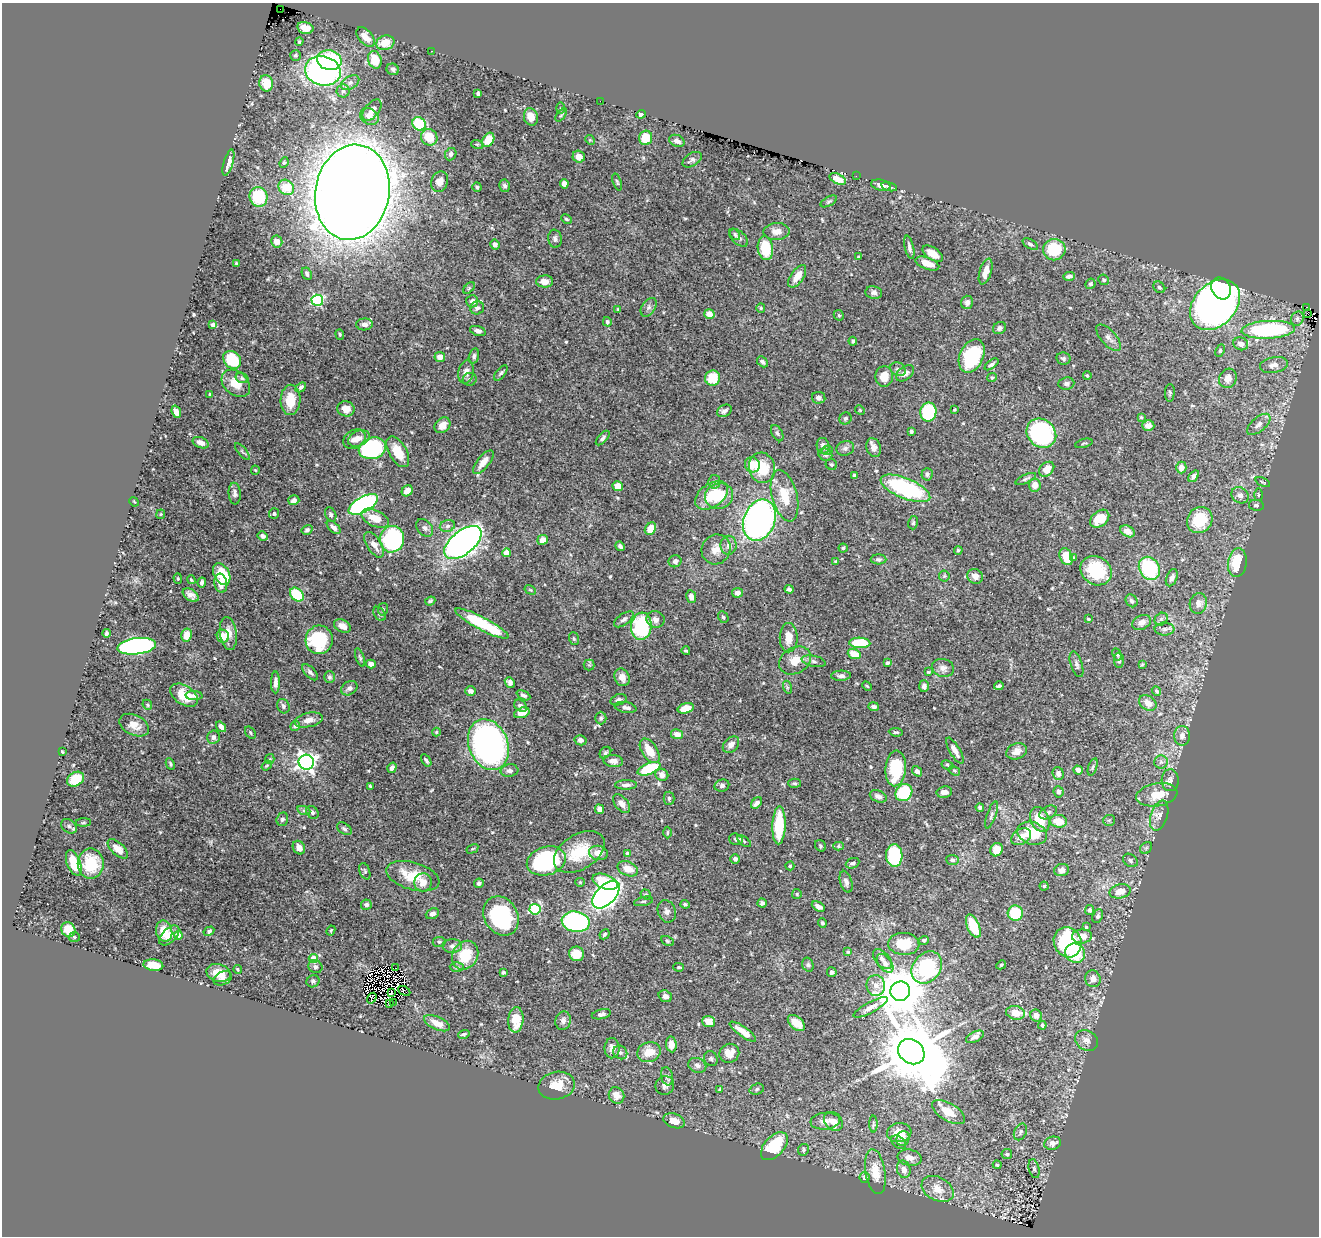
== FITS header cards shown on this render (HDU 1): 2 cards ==
NAXIS1  =                 1317
NAXIS2  =                 1234

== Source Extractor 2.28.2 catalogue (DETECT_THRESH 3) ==
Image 1317 x 1234 px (HDU 1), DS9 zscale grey, 1 PNG px = 1 image px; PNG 1321 x 1238 px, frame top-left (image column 1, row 1234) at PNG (2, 3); each listed source drawn as its Kron ellipse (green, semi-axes under 4 px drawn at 4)
Background 0.715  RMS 0.023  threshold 0.068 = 3 sigma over >= 5 px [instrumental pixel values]
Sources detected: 546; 2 with non-positive FLUX_AUTO (blend fragments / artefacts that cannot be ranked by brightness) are neither listed nor drawn; of the other 544, the 500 brightest by FLUX_AUTO listed and drawn (44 fainter detections omitted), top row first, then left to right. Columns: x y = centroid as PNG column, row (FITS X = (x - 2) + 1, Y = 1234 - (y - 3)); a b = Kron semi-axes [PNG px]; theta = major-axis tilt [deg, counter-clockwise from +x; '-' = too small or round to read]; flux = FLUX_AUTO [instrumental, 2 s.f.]
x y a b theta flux
280 9 2 2 - 5200
305 28 8 5 -13 14
366 37 11 6 -49 15
299 42 4 3 - 2.3
385 43 9 7 18 23
431 51 3 2 - 2.5
295 55 5 5 - 2.8
329 60 12 10 -13 87
375 60 9 6 -72 36
393 69 6 5 - 3.4
323 71 18 14 -16 460
266 83 8 7 - 34
350 83 10 6 30 6.2
343 91 6 6 - 4.3
478 94 4 3 - 2.6
600 101 2 2 - 13
561 108 6 4 89 1.8
372 110 12 7 52 12
641 114 5 4 - 4.7
561 115 7 3 52 1.8
369 117 10 8 -33 11
531 117 9 7 -74 19
419 124 7 6 - 59
429 137 8 7 - 26
646 138 7 6 - 33
488 140 7 5 58 24
590 140 5 4 - 1.8
677 141 8 5 -25 6.7
477 144 6 3 -18 1.8
451 154 6 5 - 5.1
579 157 6 6 - 9.9
692 160 11 6 32 5.2
228 163 13 4 74 12
284 163 5 4 - 2.1
856 176 2 2 - 37
838 179 9 5 -25 12
440 182 10 8 68 11
617 182 9 3 -71 2.2
564 184 5 4 - 6.9
881 185 10 5 -13 7.6
505 186 6 5 - 4.3
286 187 8 7 - 39
477 187 5 4 - 3.1
889 187 8 3 -14 3.7
352 192 48 37 80 5400
258 197 10 9 - 70
829 201 9 4 29 2.8
566 219 5 3 - 1.9
777 231 13 8 3 12
735 234 6 4 -53 2.7
739 238 11 6 -41 4.9
555 239 9 7 -82 5.1
277 242 6 5 - 11
1030 244 8 4 -32 3.9
495 245 5 4 - 6.7
909 247 12 4 -77 5.6
765 248 12 7 -82 57
1054 250 11 10 - 64
933 254 11 6 -33 19
859 257 4 3 - 2
236 263 3 2 - 1.6
927 264 12 5 -21 19
986 271 13 6 73 15
307 274 6 4 -63 3.9
797 276 13 6 56 17
1069 276 6 3 4 4.1
1104 280 5 5 - 2.7
545 281 8 6 0 9.7
1090 284 5 5 - 2.4
1159 287 6 5 - 3.7
469 288 7 4 45 2.5
1221 288 11 9 -60 130
874 292 8 6 -9 5.3
317 300 6 5 - 190
472 301 6 6 - 7
967 302 6 6 - 6.5
1215 305 29 21 46 950
649 307 10 6 56 4.8
477 308 7 6 - 4.5
761 308 5 4 - 1.8
1307 308 3 2 - 5.7
618 309 4 4 - 1.7
709 314 5 4 - 14
1308 314 2 2 - 9
839 315 5 4 - 1.9
1297 319 7 6 - 3.8
607 322 5 4 - 3.3
364 324 8 6 1 7.2
213 325 4 3 - 3.3
999 328 7 6 - 4.4
1268 330 26 9 3 140
478 331 8 4 -17 5.2
340 334 5 4 - 1.7
1108 338 16 7 -48 8.7
853 341 4 4 - 3.2
1241 344 7 6 - 10
1220 350 6 4 64 2.2
474 356 8 5 75 3.4
972 356 18 11 65 110
440 357 5 5 - 9.9
1063 358 7 6 - 3.2
232 360 10 8 -46 64
762 362 6 4 -47 4
992 364 8 4 37 3.4
1274 365 14 8 11 12
898 369 8 6 -32 4.5
466 372 11 7 78 8.9
501 373 9 4 51 3.1
905 373 10 6 38 9.6
884 376 10 9 - 19
1087 376 4 3 - 1.9
992 377 5 4 - 2.6
242 378 7 5 -17 3.4
713 378 7 7 - 35
1228 378 10 8 63 11
470 379 7 6 - 3.5
236 383 16 11 -39 23
1066 383 8 6 6 4.9
301 387 6 4 44 3.2
1170 393 9 5 87 2.7
210 394 3 3 - 2
819 398 7 5 -10 4.9
290 400 15 10 88 30
346 409 8 7 - 9.3
860 410 5 4 - 1.9
954 410 3 3 - 2
724 411 8 5 29 5.3
176 412 6 4 -70 9.8
928 412 9 8 - 88
1141 417 4 4 - 1.6
845 418 6 5 - 3.1
1259 424 14 7 41 8
442 425 9 7 42 12
1148 426 6 5 - 10
911 432 3 3 - 2.6
777 433 9 5 -60 3.4
1041 433 16 13 -42 200
359 438 11 7 26 8.6
603 438 9 4 47 3.9
354 439 12 9 30 10
201 443 8 5 -21 9.4
1084 443 9 2 14 1.7
823 446 8 6 -79 6.6
372 448 14 10 17 200
845 448 9 7 16 5.2
874 448 10 7 -72 8.2
827 450 5 4 - 2.4
242 452 10 3 -50 2.2
398 452 17 8 -60 28
825 455 7 6 - 3.4
483 462 14 6 51 16
831 464 6 5 - 2.5
752 465 8 7 - 28
1181 467 6 5 - 8.7
762 468 15 13 -75 49
1047 469 8 6 41 16
255 470 4 4 - 1.6
927 474 6 5 - 3.3
854 475 3 3 - 2.5
1194 476 7 4 51 4.8
1026 479 11 3 24 3.3
714 482 7 6 - 3.3
1263 482 8 2 -25 1.6
1035 485 6 6 - 13
618 486 5 5 - 13
905 488 26 10 -22 180
407 491 6 5 - 11
235 494 11 6 -85 6.4
712 495 18 11 35 30
1240 495 9 7 -36 8.3
1258 495 6 3 90 1.6
719 496 14 12 19 57
784 496 26 12 -75 39
294 500 5 5 - 6.3
134 502 5 4 - 1.7
363 504 16 7 29 350
1256 505 7 5 -10 3.6
274 513 5 5 - 3.1
161 514 4 4 - 1.7
331 515 8 5 -65 3.2
375 518 15 8 -24 24
1100 519 11 7 38 30
759 520 21 15 68 500
1200 520 14 12 51 58
913 523 6 5 - 2.5
447 526 8 6 17 5
334 527 8 5 -44 7.1
425 528 10 7 -48 5.7
650 529 7 5 54 22
307 530 5 4 - 3.5
1128 531 8 5 -28 12
263 536 5 4 - 4.4
392 539 13 12 - 170
543 540 5 5 - 12
463 542 22 11 38 900
374 545 14 7 -57 13
729 545 9 8 - 7.7
620 546 5 3 - 3.3
843 548 4 4 - 2.4
716 549 15 14 - 17
958 550 4 4 - 2.2
506 553 4 4 - 19
1066 557 9 6 -67 29
1073 558 4 3 - 2.4
878 559 8 5 0 3.6
675 561 6 6 - 4.4
836 561 4 3 - 2.7
1237 563 14 9 82 54
1149 568 12 10 -58 110
1096 571 16 14 -34 82
222 574 11 7 -61 56
944 576 5 5 - 2.1
975 576 8 7 - 11
1172 578 9 5 67 6.2
178 579 5 4 - 1.7
191 580 4 3 - 2
202 582 5 3 - 4
221 583 9 6 -82 12
789 589 4 4 - 3.9
530 590 6 4 -31 2
737 593 5 5 - 6.8
191 595 9 5 -33 7.5
297 595 8 5 -45 70
691 597 6 5 - 8.5
430 601 5 3 - 2.5
1131 601 7 5 -56 4.3
1198 603 10 8 77 13
383 609 6 5 - 2.5
379 614 8 5 -52 3
723 617 6 5 - 2.5
624 619 11 5 35 5.3
656 619 9 8 - 7.8
1088 619 4 3 - 1.9
1161 619 7 5 43 3.5
1142 622 10 7 24 8.8
482 624 30 6 -28 82
342 626 9 6 -25 12
641 626 14 10 83 130
1164 629 10 6 0 4.7
106 633 4 3 - 3.3
228 634 16 8 -82 16
187 635 6 5 - 20
223 636 6 6 - 23
789 638 14 9 89 21
574 639 6 5 - 2.7
319 640 14 13 - 90
860 643 10 5 -2 57
137 646 19 8 7 430
686 651 4 2 - 2
854 654 7 5 -22 21
1117 654 6 4 -62 2.5
360 657 9 4 -71 2.6
1119 660 7 5 -86 3.7
795 661 17 13 30 25
814 661 12 5 -13 5.9
887 663 4 3 - 2.8
371 664 5 4 - 7.6
1076 664 13 5 -71 5.5
1142 664 4 4 - 1.6
589 665 5 5 - 2.1
943 668 11 9 -16 8.6
310 672 10 5 -46 4.6
928 672 4 3 - 1.7
841 676 10 5 1 5.4
329 677 6 5 - 3.1
622 677 9 7 -66 11
275 682 11 4 90 7.5
510 682 5 4 - 5.7
867 686 5 3 - 1.6
924 686 6 5 - 4.9
999 686 5 3 - 3.1
787 687 6 4 -72 2.6
349 688 9 6 34 4.9
470 691 5 5 - 6.2
1156 691 5 4 - 2.3
184 695 15 9 -35 30
194 695 8 4 -3 4.7
523 695 7 4 -26 4.1
619 700 8 5 19 4.5
1148 703 9 7 -35 16
147 705 5 4 - 2.1
283 706 7 6 - 3.8
520 706 7 5 -39 3.9
625 707 11 5 -10 7.9
874 707 5 4 - 4
686 708 8 5 15 20
522 713 8 5 19 13
601 718 6 5 - 2.9
309 720 14 7 12 10
134 725 16 10 -26 17
295 726 5 4 - 3.7
221 727 6 4 -55 7.6
436 732 4 4 - 1.6
896 732 7 4 -5 2.7
250 733 6 4 -53 2.7
677 734 6 5 - 11
1182 736 10 8 -90 9.3
213 737 6 6 - 6.2
580 740 6 5 - 6.9
488 745 26 19 -68 580
731 745 9 7 46 9.3
650 751 13 7 -56 26
955 751 15 5 -60 11
1017 751 10 8 22 9.9
62 752 3 2 - 1.6
605 753 6 5 - 3
270 759 5 4 - 1.9
426 760 7 3 -56 3.2
613 761 10 6 -5 8.7
306 762 8 7 - 640
1161 762 6 6 - 4.8
170 764 6 4 -64 2.3
947 765 6 4 -29 2.3
267 766 6 4 35 1.9
1093 767 9 4 71 2.6
392 768 5 4 - 5.5
896 768 18 10 86 75
649 769 12 5 22 88
1078 770 5 4 - 7.6
509 771 9 6 4 5.3
917 771 6 4 -49 5.3
954 771 6 4 -32 2.1
1058 773 6 5 - 6.3
662 775 6 6 - 9.5
75 779 9 7 30 40
1170 780 11 8 -86 7.7
795 783 6 4 -3 2.6
626 785 11 5 0 5.9
370 786 4 3 - 2.5
722 786 7 6 - 3.8
944 792 8 5 10 9.8
1059 792 5 5 - 4.8
904 793 9 8 - 100
1157 795 21 11 10 33
878 796 9 5 -21 6.4
669 798 6 5 - 2.9
621 803 11 6 -50 9
757 803 6 4 47 5.7
980 807 4 3 - 4.1
600 809 5 4 - 7.8
304 811 7 4 -19 2.9
312 812 7 5 -49 4.9
1048 812 9 6 29 4.4
991 815 14 4 70 4.1
1159 816 15 8 72 11
282 819 7 5 70 4.2
1040 819 13 9 -64 40
1109 820 6 5 - 2.7
1058 821 8 6 -10 27
83 823 8 4 1 2.2
779 825 19 6 88 70
69 826 8 6 -37 4.5
344 829 8 5 -33 3.3
667 832 6 3 89 1.8
1032 833 15 11 -19 55
1021 837 11 7 31 11
736 839 7 5 -18 3
744 841 8 4 -36 2.4
820 846 6 5 - 2.7
838 846 5 4 - 2.1
299 848 7 6 - 9.5
1146 848 7 5 44 3.2
118 849 12 6 -43 16
472 849 6 3 30 1.6
997 850 7 6 - 21
579 852 28 17 32 58
598 853 9 7 -14 15
627 853 4 3 - 4.3
894 856 11 8 -87 100
735 859 5 4 - 5.5
952 860 6 5 - 3.6
1130 860 8 6 -37 4.2
546 861 20 14 16 180
74 863 13 6 -69 35
853 863 7 5 22 4
91 864 15 13 -90 53
790 866 4 4 - 1.9
628 869 11 7 -23 19
1062 870 7 6 - 7.9
365 871 8 5 -69 2.8
413 876 27 13 -16 42
423 882 9 8 - 13
580 882 4 4 - 1.6
605 882 13 7 -21 53
846 882 11 6 -74 6.6
479 883 5 4 - 4.1
1044 886 4 4 - 2.1
1120 891 11 7 12 18
646 894 5 4 - 2.4
797 894 5 5 - 2.3
606 895 17 9 45 810
643 901 10 4 12 2.9
762 903 4 4 - 4.1
685 904 4 3 - 2.6
366 905 5 5 - 4.5
818 907 7 4 -29 7.9
535 909 5 5 - 120
1090 910 5 4 - 2.9
667 911 11 9 -71 6.6
1015 913 7 7 - 66
432 914 7 5 25 6.3
501 916 20 16 -59 140
1098 916 7 5 66 4.1
576 922 14 10 -10 250
822 923 5 4 - 3
973 926 12 6 -66 47
1086 927 3 3 - 2.2
68 930 7 7 - 20
331 930 5 3 - 1.7
164 931 10 8 -78 27
209 931 6 4 31 3
605 934 5 4 - 3.2
169 935 12 7 45 11
178 935 4 4 - 22
1082 936 10 7 4 17
74 937 5 5 - 2.3
924 940 5 4 - 2.6
667 941 7 4 -28 2.3
439 942 6 5 - 2.6
1068 942 15 13 -65 150
904 944 15 11 -3 36
452 946 10 7 -2 6
848 952 3 3 - 2
1075 953 10 9 - 56
577 954 7 7 - 27
465 955 15 12 58 44
313 959 4 4 - 29
882 959 12 7 -48 7.1
885 963 10 6 -53 6.6
153 965 10 5 -5 25
808 965 7 5 -74 3.1
1001 965 5 4 - 2.2
315 967 7 6 - 4.6
457 967 7 4 -2 3
679 967 5 4 - 1.9
927 967 17 13 51 170
396 968 3 2 - 3
238 969 4 3 - 1.7
503 972 3 3 - 2.8
832 972 5 5 - 3.9
219 973 12 9 -15 21
223 978 9 6 27 7
1093 979 8 7 - 10
313 981 6 6 - 3.4
876 985 10 9 - 11
404 991 6 3 -27 3.3
900 991 10 9 - 7500
391 993 2 2 - 1.8
665 996 7 5 -20 6
372 998 6 3 57 2
393 1002 2 2 - 1.8
390 1003 2 2 - 62
871 1007 19 5 28 8.3
1015 1013 9 7 -13 19
601 1014 9 5 12 5.9
1036 1016 6 5 - 8.2
516 1020 12 7 85 35
563 1021 9 7 77 7.2
708 1021 6 5 - 18
437 1023 14 6 -23 15
796 1023 10 6 -41 20
1042 1025 4 3 - 3
743 1032 16 5 -35 18
464 1034 6 3 16 2.9
975 1037 10 5 26 7.3
1086 1040 12 9 -32 9.1
671 1044 8 5 -82 15
612 1048 10 7 89 12
620 1052 7 6 - 4.3
649 1052 12 9 17 23
911 1052 14 11 -39 15000
729 1053 10 9 - 15
711 1059 8 6 -64 3.1
697 1065 9 7 -21 6.6
667 1076 9 6 -79 4.8
665 1085 10 9 - 7
556 1086 18 13 12 28
720 1089 4 3 - 1.9
757 1089 7 5 19 3.2
617 1095 8 7 - 13
948 1112 18 9 -31 22
674 1121 11 7 -19 10
825 1121 14 8 6 11
833 1121 10 8 -49 16
873 1124 8 3 -90 2.3
1020 1132 9 6 64 4.2
899 1133 12 9 10 27
903 1139 7 6 - 7.7
898 1142 8 5 -38 4
1053 1143 8 6 15 8.2
774 1146 17 9 47 75
803 1150 6 5 - 3.1
1007 1154 5 5 - 2.7
909 1158 12 8 -11 12
997 1165 4 4 - 2.7
904 1169 9 7 -74 11
1034 1169 10 5 -77 3.8
875 1172 22 10 -81 27
864 1177 5 5 - 3.5
938 1189 17 11 -29 21
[44 fainter detections neither listed nor drawn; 2 non-positive-flux detections neither listed nor drawn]